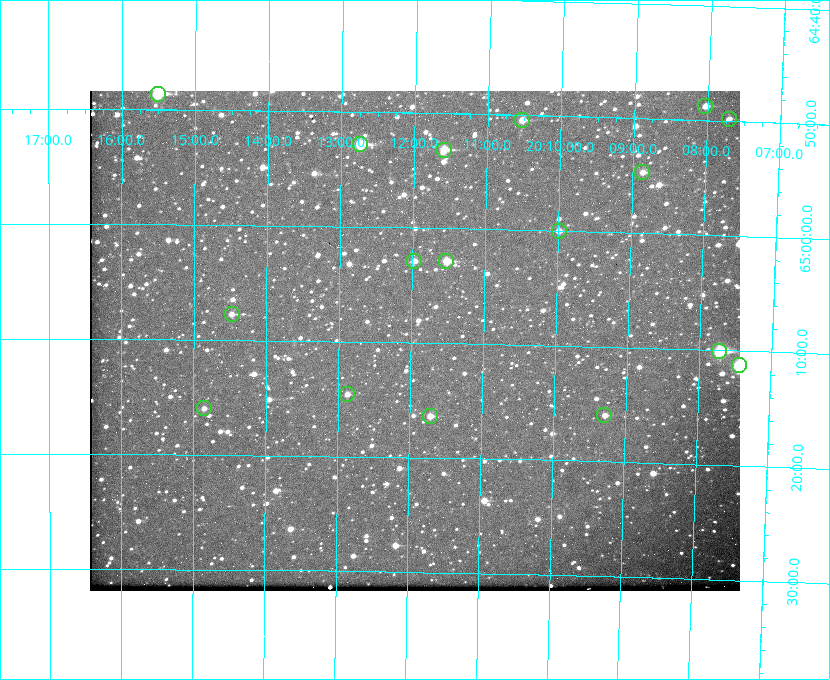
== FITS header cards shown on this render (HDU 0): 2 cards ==
NAXIS1  =                  650
NAXIS2  =                  500

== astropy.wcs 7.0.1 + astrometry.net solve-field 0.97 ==
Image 650 x 500 px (HDU 0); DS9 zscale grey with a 90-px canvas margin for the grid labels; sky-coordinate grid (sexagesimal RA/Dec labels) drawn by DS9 from the SOLVED WCS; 17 Tycho-2 reference stars matched to detected sources circled (green)
Header WCS: none
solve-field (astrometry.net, Tycho-2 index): SOLVED blind (the file carries no WCS)
Solved WCS: RA---TAN-SIP/DEC--TAN-SIP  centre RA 20:11:57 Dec +65:10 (302.99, +65.16 deg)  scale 5.23 arcsec/px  FOV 56.7' x 43.5'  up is +179 deg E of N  parity flipped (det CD > 0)
(file carries no celestial WCS; the grid is the blind solution)
Tycho-2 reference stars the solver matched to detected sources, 17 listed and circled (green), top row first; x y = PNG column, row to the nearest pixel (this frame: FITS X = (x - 90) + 1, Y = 500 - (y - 91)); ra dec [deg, ICRS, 3 dp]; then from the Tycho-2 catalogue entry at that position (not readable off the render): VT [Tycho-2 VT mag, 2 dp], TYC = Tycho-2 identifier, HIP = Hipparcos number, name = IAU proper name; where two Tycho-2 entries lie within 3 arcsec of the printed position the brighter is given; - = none
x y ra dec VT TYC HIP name
158 94 303.878 +64.810 8.93 4240-794-1 - -
705 106 302.008 +64.813 10.38 4240-809-1 - -
729 119 301.927 +64.830 11.16 4240-869-1 - -
522 120 302.633 +64.841 10.69 4240-985-1 - -
360 144 303.184 +64.880 9.02 4240-488-1 - -
444 150 302.897 +64.886 9.40 4240-717-1 - -
642 172 302.216 +64.912 11.03 4240-1279-1 - -
559 231 302.498 +65.000 11.22 4240-149-1 - -
414 261 302.992 +65.048 11.44 4240-88-1 - -
446 261 302.882 +65.048 10.25 4240-98-1 - -
232 314 303.620 +65.129 11.18 4240-34-1 - -
719 351 301.932 +65.168 8.01 4240-866-1 99147 -
739 365 301.862 +65.188 7.70 4240-604-1 99125 -
347 394 303.217 +65.244 11.17 4240-236-1 - -
204 408 303.713 +65.266 11.45 4240-564-1 - -
604 415 302.323 +65.266 11.19 4240-188-1 - -
430 416 302.928 +65.273 10.74 4240-760-1 - -